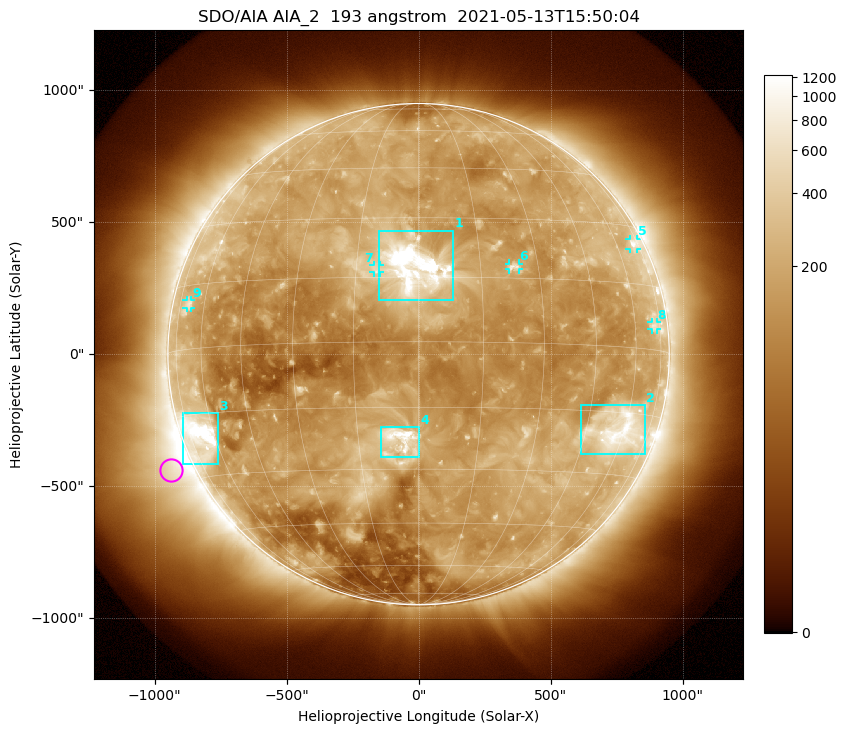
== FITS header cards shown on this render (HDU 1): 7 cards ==
TELESCOP= 'SDO/AIA '           / For AIA: SDO/AIA
INSTRUME= 'AIA_2   '           / For AIA: AIA_ATA1, AIA_ATA2, AIA_ATA3 or AIA_AT
WAVELNTH=                  193 / [angstrom] Wavelength
WAVEUNIT= 'angstrom'           / Wavelength unit: angstrom
DATE-OBS= '2021-05-13T15:50:04.843' / [ISO] Date when observation started; ISO 8
CTYPE1  = 'HPLN-TAN'           / CTYPE1: HPLN
CTYPE2  = 'HPLT-TAN'           / CTYPE2: HPLT

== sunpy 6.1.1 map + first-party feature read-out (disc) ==
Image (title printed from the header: SDO/AIA AIA_2  193 angstrom  2021-05-13T15:50:04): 1024 x 1024 px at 2.4 arcsec/px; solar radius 950 arcsec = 396 px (full disc in frame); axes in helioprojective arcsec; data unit not stated in the header (colour bar unlabelled)
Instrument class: DISC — disc imager (sunpy class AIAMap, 193 A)
Bright regions (active regions / flare kernels): reference = the median radial profile (limb darkening/brightening removed); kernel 9 px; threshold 5 sigma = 317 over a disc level ~146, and >= 1.15x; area >= 12 px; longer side >= 9 px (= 22 arcsec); searched inside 0.97 R_sun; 9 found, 9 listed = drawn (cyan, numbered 1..; 5 of them under ~33 arcsec drawn as corner ticks so the feature stays visible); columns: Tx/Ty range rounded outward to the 5 arcsec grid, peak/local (2 s.f.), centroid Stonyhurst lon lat
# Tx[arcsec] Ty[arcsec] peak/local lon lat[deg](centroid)
1 -150..135 205..470 15 -1 +17
2 615..860 -380..-195 7.1 +57 -19
3 -895..-760 -420..-220 13 -67 -20
4 -145..5 -390..-275 8 -5 -22
5 800..830 395..440 4.1 +70 +25
6 340..380 320..345 4 +23 +18
7 -170..-145 310..335 3.2 -10 +17
8 880..905 90..120 2.9 +71 +5
9 -880..-860 175..205 3 -68 +10
Off-limb structures (1.02-1.3 R_sun): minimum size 162 px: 8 found; the strongest spans PA ~90..145 deg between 1.02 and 1.3 R_sun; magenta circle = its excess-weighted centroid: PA ~115 deg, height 1.09 R_sun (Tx ~-940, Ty ~-440 arcsec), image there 4.6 x the reference